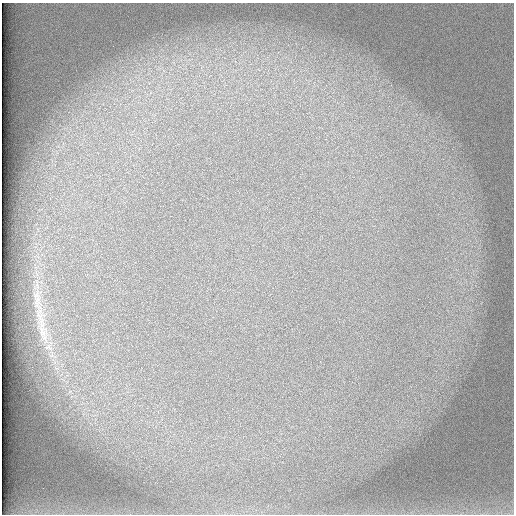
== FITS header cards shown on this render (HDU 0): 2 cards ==
NAXIS1  =                  512 /
NAXIS2  =                  512 /

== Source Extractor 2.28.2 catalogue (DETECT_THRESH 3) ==
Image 512 x 512 px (HDU 0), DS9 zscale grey, 1 PNG px = 1 image px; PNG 516 x 516 px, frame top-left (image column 1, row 512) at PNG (2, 3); no overlay
Background 101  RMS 3.1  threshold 9.38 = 3 sigma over >= 5 px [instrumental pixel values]
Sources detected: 4; all 4 listed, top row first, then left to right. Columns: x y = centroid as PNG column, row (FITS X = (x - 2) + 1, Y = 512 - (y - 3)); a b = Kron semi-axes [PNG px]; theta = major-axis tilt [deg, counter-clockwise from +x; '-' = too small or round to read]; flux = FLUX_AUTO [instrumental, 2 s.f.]
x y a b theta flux
37 300 21 7 74 2000
40 315 10 7 -20 1200
43 333 11 9 37 1400
47 347 8 4 36 450